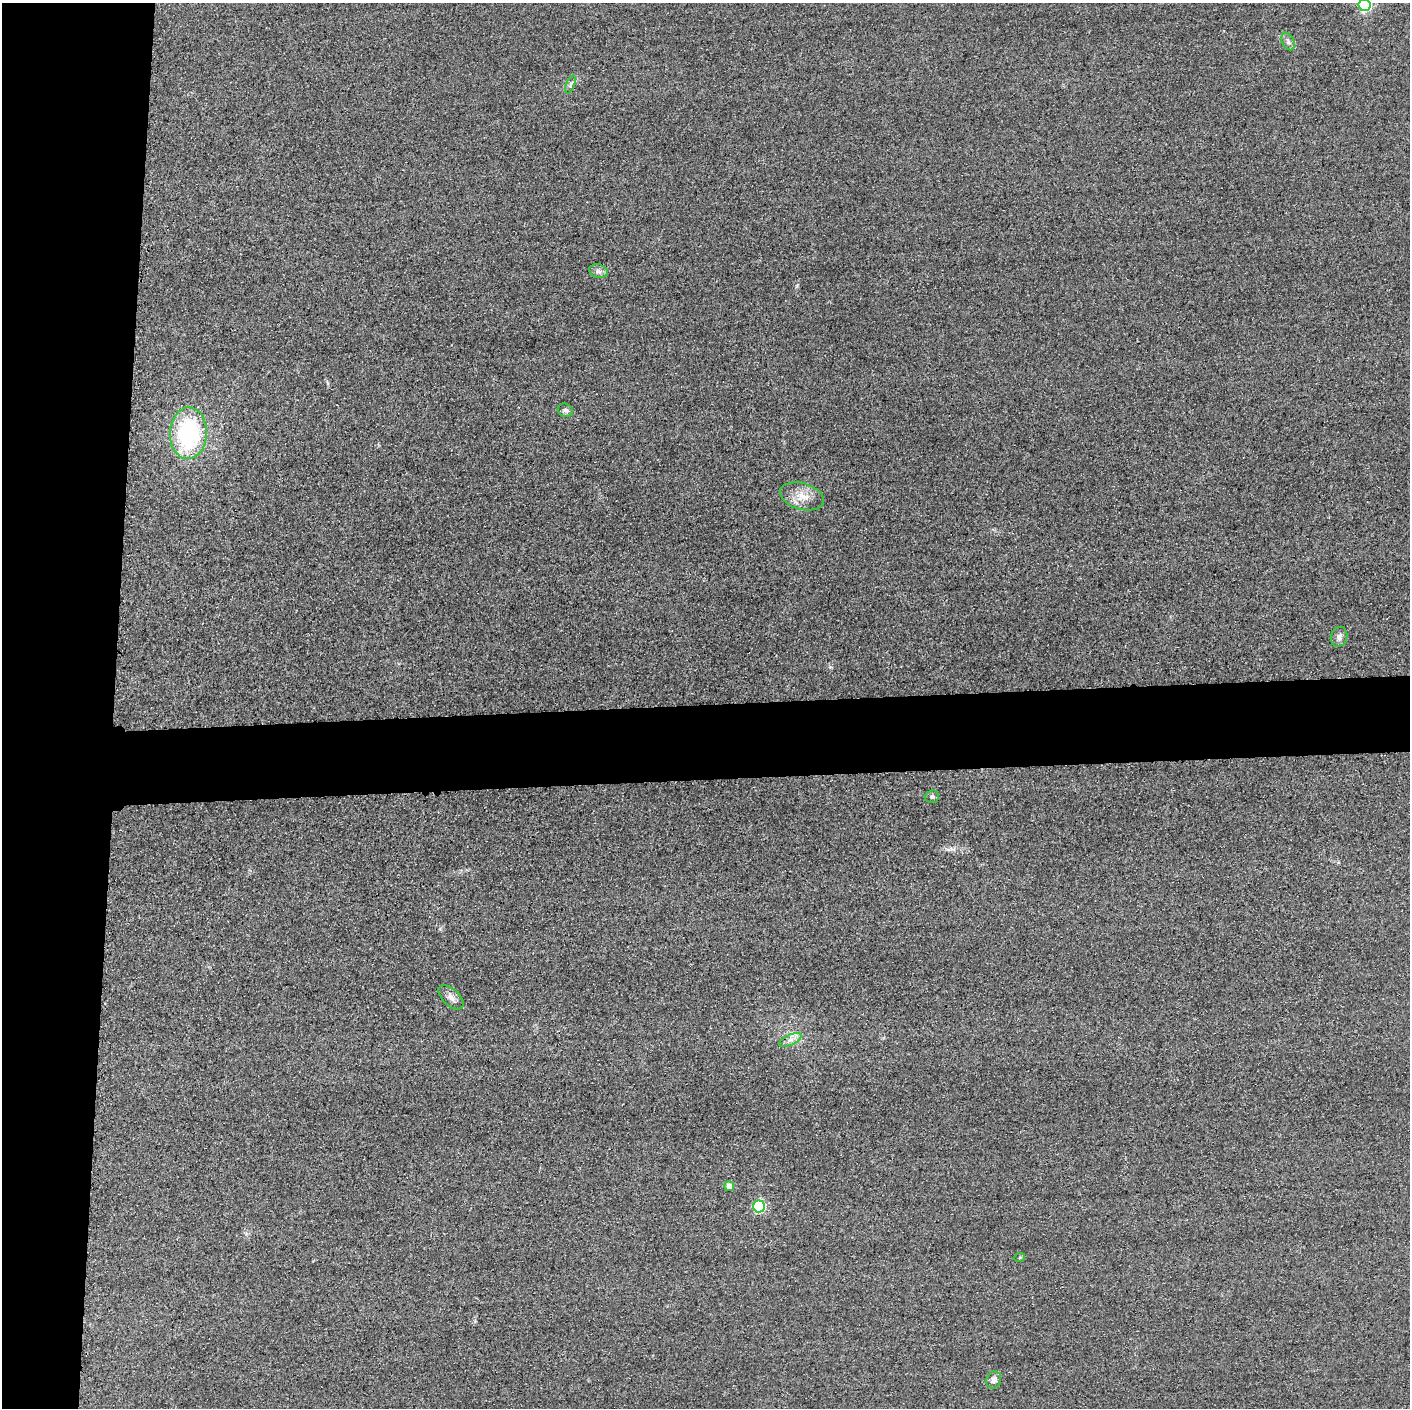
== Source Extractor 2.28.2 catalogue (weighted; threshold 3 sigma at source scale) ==
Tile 4 of 3 x 3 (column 1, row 2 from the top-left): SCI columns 15-1422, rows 1436-2841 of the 4251 x 4275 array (HDU 1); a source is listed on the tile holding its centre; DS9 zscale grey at full resolution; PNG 1412 x 1410 px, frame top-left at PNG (2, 3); each listed source drawn as its Kron ellipse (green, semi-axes under 4 px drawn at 4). Shown black and unused: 13% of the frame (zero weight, under 3 of 4 exposures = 3% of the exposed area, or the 3 px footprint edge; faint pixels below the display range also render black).
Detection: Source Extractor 2.28.2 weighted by HDU 2 'WHT'; one run over the whole footprint, this tile lists its part. Background 0.0604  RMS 0.017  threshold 0.0775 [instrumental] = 3 sigma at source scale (4.5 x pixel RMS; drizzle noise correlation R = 1.50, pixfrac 1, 0.05/0.05 arcsec/px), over >= 5 px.
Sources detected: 15; all 15 listed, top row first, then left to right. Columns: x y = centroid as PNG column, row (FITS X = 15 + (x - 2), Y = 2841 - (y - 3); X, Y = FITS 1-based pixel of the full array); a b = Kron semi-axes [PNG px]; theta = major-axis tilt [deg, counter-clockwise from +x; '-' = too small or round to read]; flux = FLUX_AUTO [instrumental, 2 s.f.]
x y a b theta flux
1365 5 6 6 - 180
1288 41 9 6 -64 5.2
570 84 9 3 69 3
598 271 9 6 -15 6.2
565 410 8 6 -24 5.6
188 433 26 18 87 200
802 496 22 13 -16 25
1339 637 10 8 72 7.2
932 797 7 6 - 4.4
451 997 15 8 -43 9.8
790 1040 12 5 26 8.8
729 1186 5 5 - 16
759 1206 6 6 - 150
1020 1257 5 3 - 1.7
994 1380 9 7 69 8.5
Isophote crosses this tile's border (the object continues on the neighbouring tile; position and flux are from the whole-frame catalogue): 1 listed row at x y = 1365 5